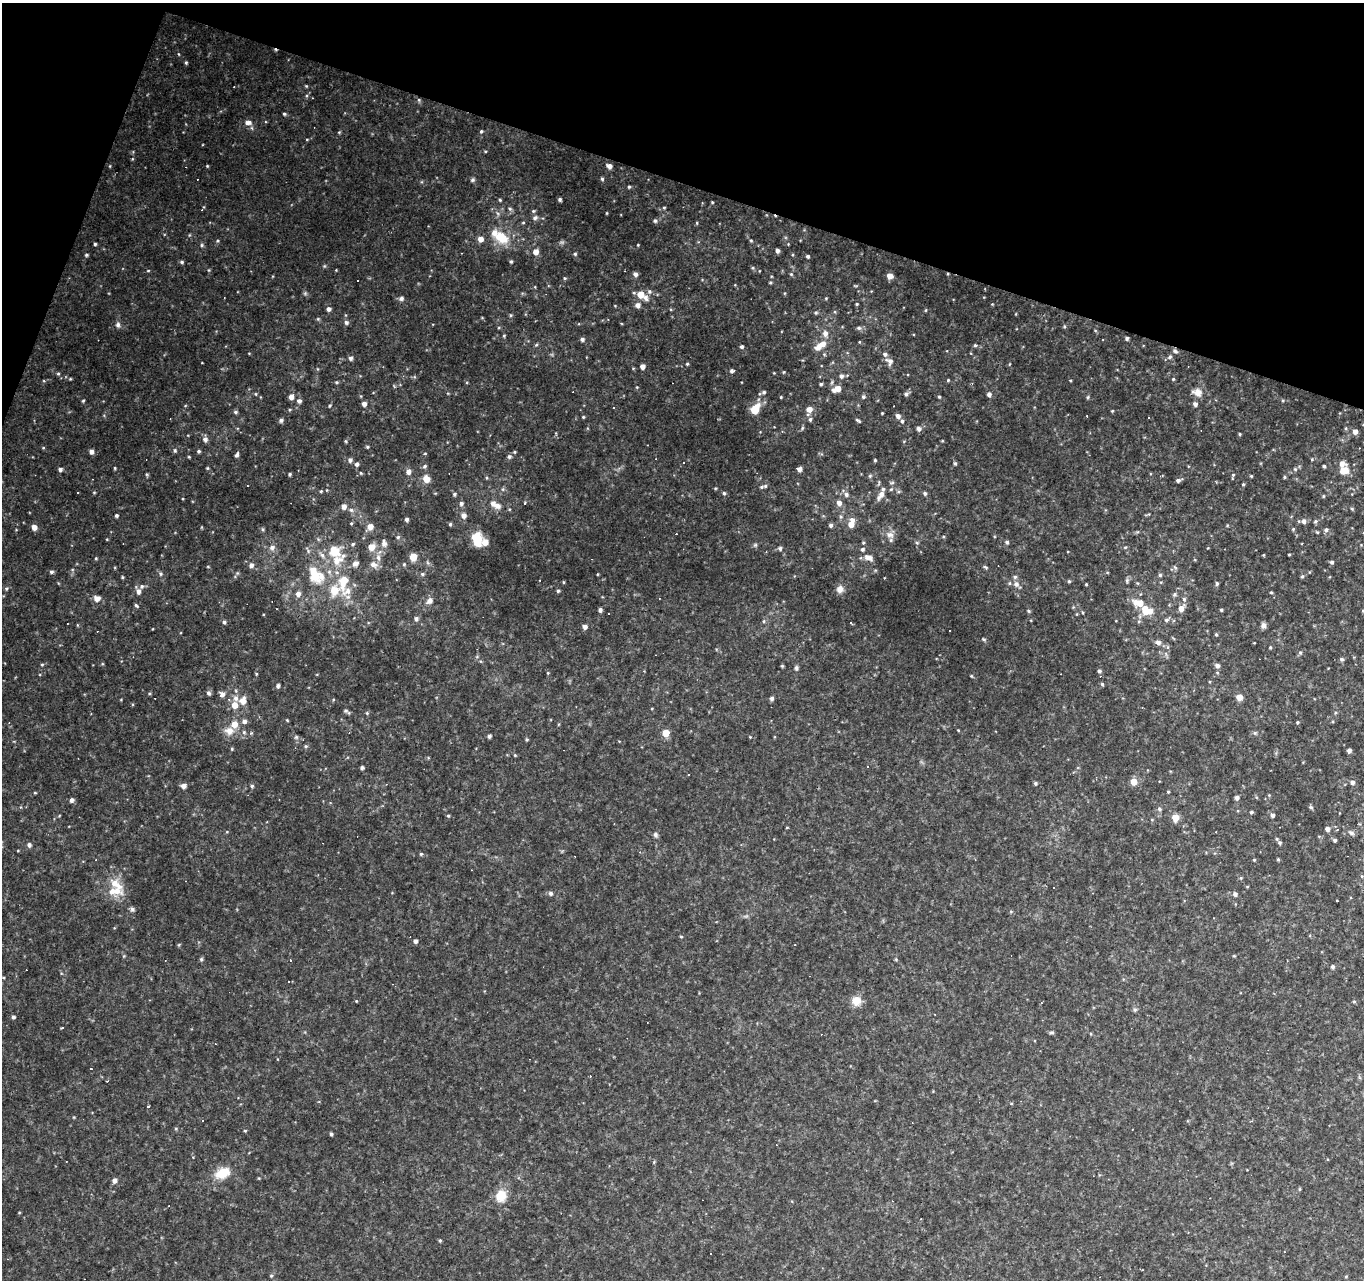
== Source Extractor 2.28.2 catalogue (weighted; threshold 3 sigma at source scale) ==
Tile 2 of 4 x 4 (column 2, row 1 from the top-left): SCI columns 1366-2727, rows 4109-5386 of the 5451 x 5596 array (HDU 1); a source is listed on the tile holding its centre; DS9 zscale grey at full resolution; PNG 1366 x 1282 px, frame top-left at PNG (2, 3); no overlay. Shown black and unused: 16% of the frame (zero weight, under 2 of 3 exposures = <1% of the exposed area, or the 3 px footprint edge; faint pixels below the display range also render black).
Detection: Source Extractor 2.28.2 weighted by HDU 2 'WHT'; one run over the whole footprint, this tile lists its part. Background 0.141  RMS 0.0078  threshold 0.0351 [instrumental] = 3 sigma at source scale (4.5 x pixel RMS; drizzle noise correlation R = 1.50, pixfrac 1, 0.0396/0.0396 arcsec/px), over >= 5 px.
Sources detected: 412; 34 cosmic-ray / hot-pixel residue — not listed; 20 inside a brighter listed object's ellipse — not listed separately; the other 358 listed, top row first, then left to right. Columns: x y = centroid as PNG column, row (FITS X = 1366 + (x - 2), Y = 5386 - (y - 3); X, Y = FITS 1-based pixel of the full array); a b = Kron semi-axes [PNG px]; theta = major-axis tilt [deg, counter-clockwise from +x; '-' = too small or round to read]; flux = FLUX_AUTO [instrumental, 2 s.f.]
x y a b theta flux
186 62 4 4 - 1
306 86 4 3 - 0.72
419 100 6 3 -72 0.99
284 114 4 4 - 1.2
248 123 10 6 -4 3.5
481 131 5 4 - 1
132 159 5 3 - 0.71
207 166 4 3 - 0.62
609 166 5 5 - 3.7
602 179 5 4 - 1.2
472 180 6 5 - 1.4
629 187 4 4 - 1.1
560 199 4 3 - 1.4
500 200 4 4 - 0.89
712 202 3 2 - 0.74
664 208 4 4 - 0.84
510 209 5 5 - 1.3
533 211 5 4 - 1.1
607 213 4 3 - 0.55
535 218 8 6 21 2.2
655 221 6 5 - 1.5
523 222 5 3 - 0.71
501 237 16 11 -37 21
480 239 5 5 - 5.1
751 240 5 3 - 0.79
217 241 5 3 - 0.82
95 244 3 3 - 1.1
202 245 5 3 - 1
638 245 3 3 - 0.54
777 251 4 4 - 2.6
536 252 6 5 - 5.3
575 254 5 4 - 1.1
86 255 4 3 - 1.1
808 256 4 3 - 1.7
182 262 5 4 - 1.2
511 262 4 4 - 1.1
753 268 5 4 - 0.99
148 271 5 3 - 0.62
635 274 5 5 - 2.6
791 274 5 5 - 1.1
890 276 5 5 - 6.4
565 278 4 4 - 0.87
770 282 5 4 - 0.99
649 291 6 6 - 1.9
641 294 8 7 - 8.3
401 298 7 5 19 2
826 298 4 3 - 0.67
857 304 4 3 - 0.78
638 305 5 5 - 3.9
329 309 5 4 - 2.6
926 310 5 3 - 0.7
816 312 5 4 - 1.1
510 315 5 4 - 0.85
346 322 5 5 - 2.1
118 325 7 6 - 2.2
859 328 7 5 -1 1.7
825 333 7 6 - 4
504 336 4 4 - 0.78
1127 338 4 3 - 1.5
582 339 5 4 - 2.1
859 342 4 3 - 0.56
975 345 5 4 - 1
742 346 4 4 - 1.6
819 346 13 8 54 6.3
1175 351 7 5 -37 1.8
1170 357 6 5 - 1.8
350 358 5 5 - 2.1
889 361 10 8 -53 4.1
687 364 4 4 - 0.87
642 366 4 4 - 4.4
732 371 6 4 8 2.4
784 372 5 3 - 0.64
58 374 5 4 - 0.97
841 376 6 5 - 2.1
70 379 4 3 - 0.71
1173 379 4 4 - 0.83
948 380 4 4 - 0.77
1070 380 4 3 - 0.62
336 382 5 4 - 1
821 384 4 3 - 1.1
637 387 4 3 - 0.62
838 389 6 5 - 7.4
764 392 5 4 - 1.2
1197 392 12 10 -16 5.8
256 394 5 3 - 0.69
906 394 6 5 - 1.9
989 395 5 5 - 2.5
291 397 5 5 - 4.2
781 397 4 2 - 0.57
863 397 5 5 - 1.6
939 397 4 3 - 0.94
1088 397 5 4 - 0.99
83 401 4 4 - 0.83
299 401 6 6 - 2.3
364 404 5 5 - 3.5
1195 404 5 4 - 2.6
330 405 5 3 - 0.88
614 407 3 3 - 5.3
755 409 13 8 54 12
809 409 6 6 - 5.5
1112 411 4 3 - 0.69
236 412 5 4 - 1.4
882 413 3 3 - 0.71
898 416 5 5 - 3.1
583 417 4 4 - 0.7
810 419 5 5 - 1.6
281 420 5 5 - 2
858 420 7 3 -35 1.3
902 421 5 5 - 1.6
919 429 6 5 - 2.9
782 431 4 3 - 0.6
1355 431 6 5 - 3.6
1240 434 4 3 - 0.84
205 439 6 6 - 2.9
345 441 4 4 - 0.9
367 447 5 4 - 0.96
43 448 5 3 - 0.63
175 450 6 4 -70 1
199 451 5 4 - 1.1
91 452 5 4 - 3.1
514 452 4 4 - 0.8
425 453 5 3 - 0.64
237 455 6 4 69 1.8
189 457 3 3 - 0.72
509 457 6 5 - 1.8
350 460 6 6 - 2.3
875 460 4 3 - 0.89
955 463 5 4 - 1.2
357 464 5 4 - 2
1342 464 7 6 - 4.8
425 466 6 4 29 1.4
1324 466 3 3 - 1.3
115 468 4 3 - 0.72
207 468 4 4 - 0.75
60 469 5 4 - 2.1
799 469 4 4 - 4.5
1343 470 7 6 - 12
408 472 6 5 - 3.2
361 473 4 3 - 0.83
290 474 4 3 - 1.2
1233 475 5 4 - 1.1
870 476 5 4 - 1.1
1251 476 4 3 - 0.72
1284 477 5 3 - 0.77
426 479 6 5 - 10
1178 480 6 4 22 2.1
1243 484 4 3 - 0.88
765 486 6 4 24 1.2
715 488 4 3 - 0.69
891 489 5 4 - 0.88
321 491 4 4 - 0.78
94 492 5 3 - 0.6
724 493 4 4 - 1.1
925 493 5 5 - 1.6
454 494 5 5 - 1.3
846 494 6 6 - 2.2
882 494 9 7 71 3.5
1323 496 5 3 - 0.71
461 503 5 5 - 2
524 503 4 3 - 0.8
839 503 6 5 - 3.8
497 506 9 8 - 4.1
344 507 6 6 - 3.5
1352 509 4 4 - 0.92
351 510 6 6 - 1.8
464 515 6 5 - 3.5
116 516 4 3 - 1.5
407 519 4 4 - 1.9
1304 521 5 5 - 2.6
1315 521 5 5 - 1.3
351 523 5 4 - 0.82
450 524 5 4 - 1.1
851 524 9 5 76 9.2
831 525 5 4 - 1.9
34 527 5 5 - 5.3
370 527 6 6 - 6.1
263 529 5 4 - 1
1293 529 5 3 - 0.75
1326 530 5 5 - 2.1
1317 532 4 4 - 0.84
890 535 10 8 -10 4.8
398 537 6 5 - 1.3
476 537 11 10 - 17
943 537 4 3 - 0.69
107 539 3 2 - 0.55
1007 542 4 4 - 1.6
384 543 11 7 -81 3.7
917 543 5 3 - 0.85
755 545 5 5 - 1.2
371 547 6 6 - 8.8
1125 547 5 3 - 0.8
272 548 8 7 - 3.2
780 548 5 5 - 1.7
862 549 5 5 - 1.7
1289 554 4 2 - 0.68
322 555 8 6 -45 2.9
378 557 10 6 -76 3.8
413 557 5 5 - 18
868 557 10 6 -21 5.2
96 558 4 3 - 0.72
338 560 25 12 40 18
1332 562 4 4 - 1.6
356 563 8 6 37 3.8
373 564 10 8 -29 4.7
404 564 5 4 - 1
251 565 5 5 - 2.7
208 566 4 3 - 0.67
986 567 6 4 -37 1.1
51 572 4 4 - 1.8
160 574 6 4 -23 1.4
422 574 5 5 - 1.2
598 574 4 2 - 0.56
1160 575 4 4 - 1.3
316 576 27 21 -20 27
1302 576 5 4 - 1.1
122 577 5 3 - 0.76
343 581 17 9 79 18
1069 581 4 4 - 1
1127 581 7 5 72 1.4
563 582 5 3 - 0.7
1217 583 6 4 76 1.4
1016 584 8 7 - 3.7
1086 584 3 3 - 0.73
142 586 6 6 - 1.9
6 588 6 4 69 1.1
840 589 10 9 - 3.9
138 591 6 5 - 3.2
558 591 4 4 - 1.2
1271 592 5 3 - 0.75
298 594 6 6 - 3.6
1174 594 6 6 - 1.5
97 598 8 7 - 4.7
659 599 3 2 - 0.54
1184 599 6 5 - 1.8
430 601 8 7 - 3.7
1139 603 11 7 -12 11
136 605 5 3 - 1.1
1181 608 6 5 - 5.7
600 610 4 4 - 2
1146 610 11 8 -26 16
1221 610 3 3 - 1.2
1028 611 6 4 -87 0.96
1083 612 4 3 - 0.76
416 619 5 5 - 2.1
1167 620 9 5 37 2.1
764 621 5 3 - 0.89
1139 621 5 3 - 0.87
224 622 4 4 - 1.5
850 622 3 3 - 1.4
1263 625 7 6 - 2.5
585 627 4 4 - 3.5
1216 634 4 3 - 1
984 639 6 4 -29 0.98
1158 642 6 5 - 3.3
1270 647 4 3 - 0.81
1300 652 5 4 - 1.3
477 657 6 4 1 0.92
1341 659 5 5 - 1.5
42 664 5 3 - 0.85
782 666 4 3 - 0.95
1217 666 5 5 - 2.4
796 668 6 5 - 1.5
1099 671 4 4 - 1.7
256 674 5 3 - 0.76
971 676 4 4 - 0.68
1102 684 4 4 - 1.1
278 686 5 4 - 2.1
208 693 6 5 - 2
222 694 6 6 - 3.3
1239 697 6 6 - 5.4
771 698 4 4 - 2.1
229 699 4 4 - 1.3
243 701 9 8 - 6.7
235 705 6 5 - 8.3
346 711 7 6 - 1.5
367 713 4 4 - 0.79
1335 713 5 4 - 0.92
287 720 4 3 - 0.65
244 721 6 6 - 2.7
9 722 4 3 - 0.51
1297 722 3 3 - 1
234 724 6 6 - 8.8
229 731 11 9 13 7.3
244 732 6 5 - 1.3
666 733 5 5 - 15
1255 733 6 5 - 1.4
489 736 4 4 - 1.5
296 737 6 4 63 1.2
750 737 3 3 - 0.54
527 739 4 4 - 1
306 746 5 4 - 1.1
232 749 5 4 - 0.86
1349 750 4 4 - 2.6
515 755 4 4 - 0.78
867 766 3 2 - 0.81
362 768 4 3 - 1.8
689 775 2 2 - 0.67
1134 782 5 5 - 11
1352 782 5 5 - 2.2
1035 783 5 4 - 1.3
183 786 5 5 - 3.6
252 786 4 4 - 1.2
1168 792 3 3 - 0.72
35 793 4 3 - 0.63
1269 795 4 4 - 0.61
1237 798 4 4 - 2.5
72 800 5 4 - 2.4
1311 807 6 5 - 1.1
1159 809 6 5 - 1.5
1251 812 3 3 - 1.3
1272 815 5 4 - 2.1
448 816 4 4 - 0.99
1175 817 5 5 - 15
1152 820 5 3 - 0.67
1327 829 5 4 - 2.4
1337 830 4 2 - 0.49
227 832 5 3 - 0.61
1351 833 6 5 - 1.9
655 835 6 5 - 1.9
1335 840 4 3 - 1.5
1280 843 6 5 - 1.8
29 845 5 4 - 2.2
640 852 4 4 - 0.74
421 854 5 4 - 0.96
1278 859 4 3 - 0.88
1254 860 3 3 - 0.82
1362 876 5 3 - 0.64
1241 878 5 4 - 0.91
116 884 24 10 -43 13
1247 887 4 3 - 0.58
551 893 5 5 - 2
1235 894 6 5 - 2.1
132 909 6 6 - 1.6
681 937 4 3 - 0.79
415 941 4 4 - 2.5
1234 956 4 3 - 0.72
201 959 5 4 - 1.2
1333 967 5 4 - 1.7
3 977 4 3 - 0.7
356 1001 4 3 - 0.58
856 1001 12 12 - 7.3
1354 1002 5 4 - 0.86
1041 1003 3 2 - 0.54
1135 1010 6 5 - 1.4
13 1017 4 4 - 1.6
62 1028 4 2 - 0.68
1052 1032 6 4 4 1.2
1091 1034 4 3 - 0.69
1011 1103 4 3 - 0.59
202 1120 3 3 - 2.4
245 1131 4 3 - 0.87
331 1134 4 3 - 1.3
223 1173 21 12 24 15
114 1180 6 5 - 3.2
1300 1189 5 3 - 0.74
501 1196 15 13 67 13
440 1241 4 4 - 0.93
271 1276 5 4 - 0.91
Overlapping masked pixels (flux is a lower limit): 1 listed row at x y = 1175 351